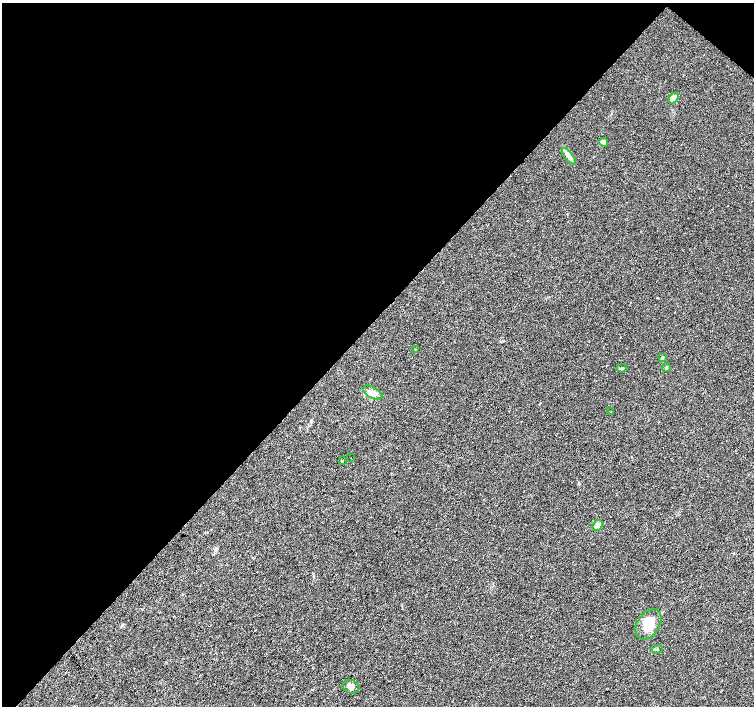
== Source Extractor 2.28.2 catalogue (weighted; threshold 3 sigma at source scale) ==
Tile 2 of 4 x 4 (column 2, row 1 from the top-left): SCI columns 1510-3012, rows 4456-5862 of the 6019 x 6031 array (HDU 1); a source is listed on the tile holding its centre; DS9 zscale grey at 2 x 2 block average (1 PNG px = mean of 2 x 2 image px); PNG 756 x 708 px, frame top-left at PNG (2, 3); each listed source drawn as its Kron ellipse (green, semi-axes under 4 px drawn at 4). Shown black and unused: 46% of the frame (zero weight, under 2 of 3 exposures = <1% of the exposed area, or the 3 px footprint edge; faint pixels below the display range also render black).
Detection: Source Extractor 2.28.2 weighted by HDU 2 'WHT'; one run over the whole footprint, this tile lists its part. Background 0.0471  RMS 0.0062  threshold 0.0278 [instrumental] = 3 sigma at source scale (4.5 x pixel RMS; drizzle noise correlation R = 1.50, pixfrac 1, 0.0396/0.0396 arcsec/px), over >= 5 px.
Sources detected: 16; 1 inside a brighter listed object's ellipse — not listed separately; the other 15 listed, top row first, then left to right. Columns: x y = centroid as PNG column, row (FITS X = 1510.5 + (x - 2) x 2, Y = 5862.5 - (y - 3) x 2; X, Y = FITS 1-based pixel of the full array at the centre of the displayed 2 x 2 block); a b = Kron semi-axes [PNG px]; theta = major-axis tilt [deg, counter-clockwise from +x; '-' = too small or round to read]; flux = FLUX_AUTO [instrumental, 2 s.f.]
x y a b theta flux
674 98 6 4 49 13
604 142 4 4 - 2.8
569 156 10 4 -52 5.4
415 349 3 2 - 0.69
662 358 4 3 - 2.3
666 367 4 3 - 1.6
622 368 5 2 - 1.7
373 393 10 5 -30 7.9
611 412 2 2 - 0.9
351 458 2 2 - 0.92
342 461 2 2 - 3.8
598 525 5 4 - 5.5
648 624 16 11 56 24
657 649 5 2 - 1.8
351 687 9 6 -23 5.8
Diffuse or blended objects may show on this block-average render without a row.